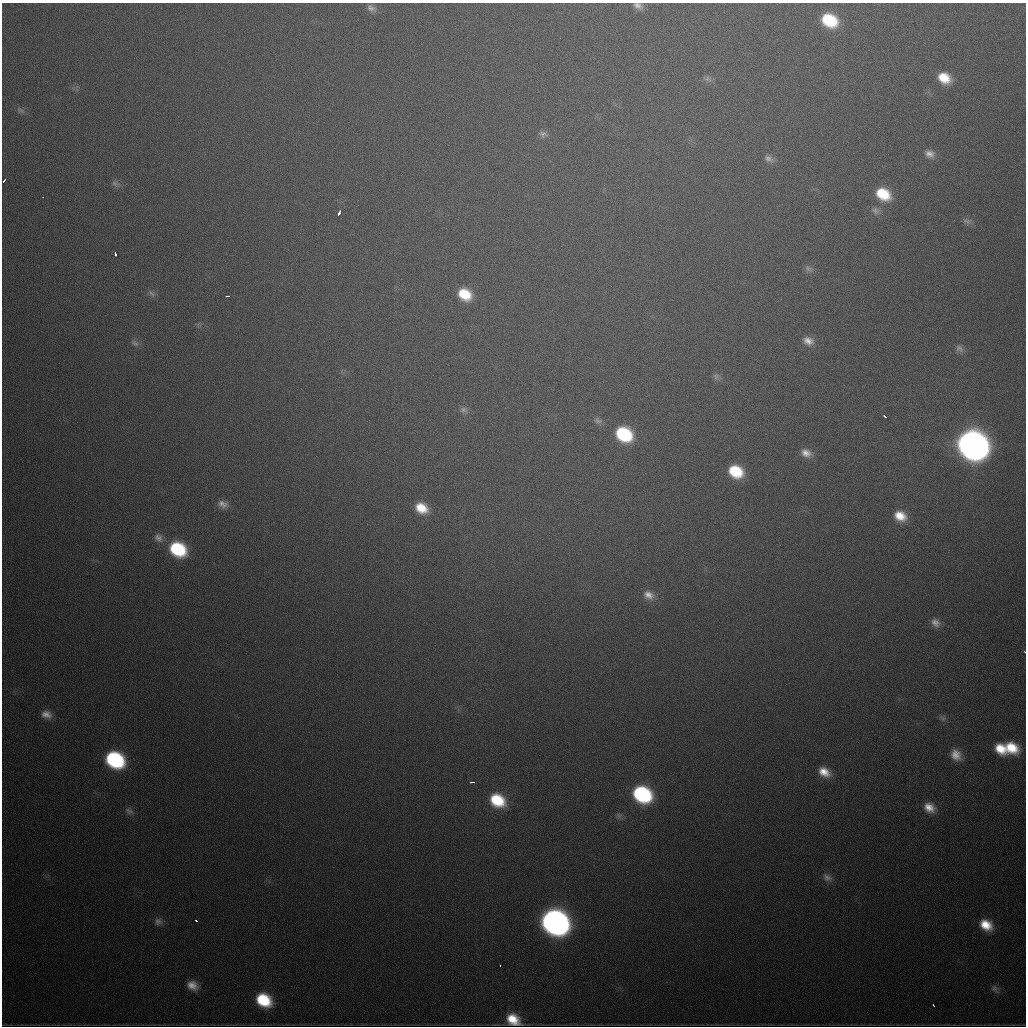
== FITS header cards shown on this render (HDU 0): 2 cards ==
NAXIS1  =                 1024
NAXIS2  =                 1024

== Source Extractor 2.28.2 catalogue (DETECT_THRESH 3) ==
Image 1024 x 1024 px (HDU 0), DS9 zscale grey, 1 PNG px = 1 image px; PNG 1028 x 1028 px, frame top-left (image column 1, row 1024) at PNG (2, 3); no overlay
Background 583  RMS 19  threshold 56.6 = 3 sigma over >= 5 px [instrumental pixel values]
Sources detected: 63; all 63 listed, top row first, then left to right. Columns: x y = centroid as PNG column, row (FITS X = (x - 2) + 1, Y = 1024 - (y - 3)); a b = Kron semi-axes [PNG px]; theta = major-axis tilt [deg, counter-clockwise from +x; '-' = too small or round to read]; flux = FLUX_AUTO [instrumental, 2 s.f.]
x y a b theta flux
638 6 12 7 -28 7.0e+03
371 8 13 8 -29 7.1e+03
829 20 15 11 -28 7.4e+04
944 78 13 10 -30 3.0e+04
708 79 11 7 -26 5.0e+03
21 110 11 6 -24 4.3e+03
543 134 11 9 -14 5.8e+03
930 154 12 10 -24 9.3e+03
769 159 12 8 -32 6.7e+03
3 181 4 2 - 3.1e+03
115 183 12 7 -12 5.6e+03
883 194 15 11 -30 4.7e+04
43 197 2 2 - 1.5e+03
876 211 11 9 -33 5.9e+03
339 213 4 3 - 1.2e+04
967 221 12 6 -15 5.0e+03
115 254 5 3 - 3.8e+03
808 268 10 7 -30 4.7e+03
151 293 12 5 -46 4.1e+03
465 294 14 11 -33 4.1e+04
228 296 5 2 - 2.6e+03
808 341 15 10 -22 1.2e+04
135 343 11 7 -43 5.1e+03
959 348 11 9 -41 6.0e+03
716 377 10 7 -90 4.4e+03
464 410 11 8 -22 5.6e+03
884 416 4 3 - 4.2e+03
598 421 10 8 -28 4.8e+03
624 434 14 11 -31 1.0e+05
973 445 16 13 -32 2.3e+06
806 453 13 9 -28 1.1e+04
736 471 14 11 -30 5.4e+04
223 504 13 10 -12 9.2e+03
421 508 15 11 -29 2.9e+04
900 516 14 10 -23 2.3e+04
158 538 13 10 -56 8.9e+03
178 549 15 12 -30 9.6e+04
648 595 14 10 -25 1.2e+04
935 622 13 10 -38 9.1e+03
1025 652 3 2 - 1.0e+03
46 714 13 9 -13 1.1e+04
943 718 9 6 -50 4.0e+03
1011 748 15 11 -31 3.8e+04
1001 749 13 9 -45 2.7e+04
956 755 13 10 -57 1.5e+04
115 760 14 11 -29 1.7e+05
824 772 14 10 -33 1.8e+04
472 782 5 3 - 2.8e+03
642 794 14 11 -29 1.7e+05
497 800 15 12 -32 5.6e+04
929 807 13 10 -31 1.6e+04
129 811 12 8 -27 4.9e+03
827 877 14 9 -31 8.4e+03
158 921 11 10 - 6.8e+03
196 921 3 2 - 3.2e+03
555 922 16 13 -31 1.2e+06
986 925 14 10 -36 2.7e+04
500 966 3 2 - 2.7e+03
192 985 13 10 -28 1.4e+04
995 989 12 9 -52 5.9e+03
264 1000 14 11 -32 6.1e+04
933 1005 3 2 - 2.0e+03
513 1019 15 10 -30 3.0e+04
At the frame edge (FLAGS 8, measured only in part): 3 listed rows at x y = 638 6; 3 181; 1025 652